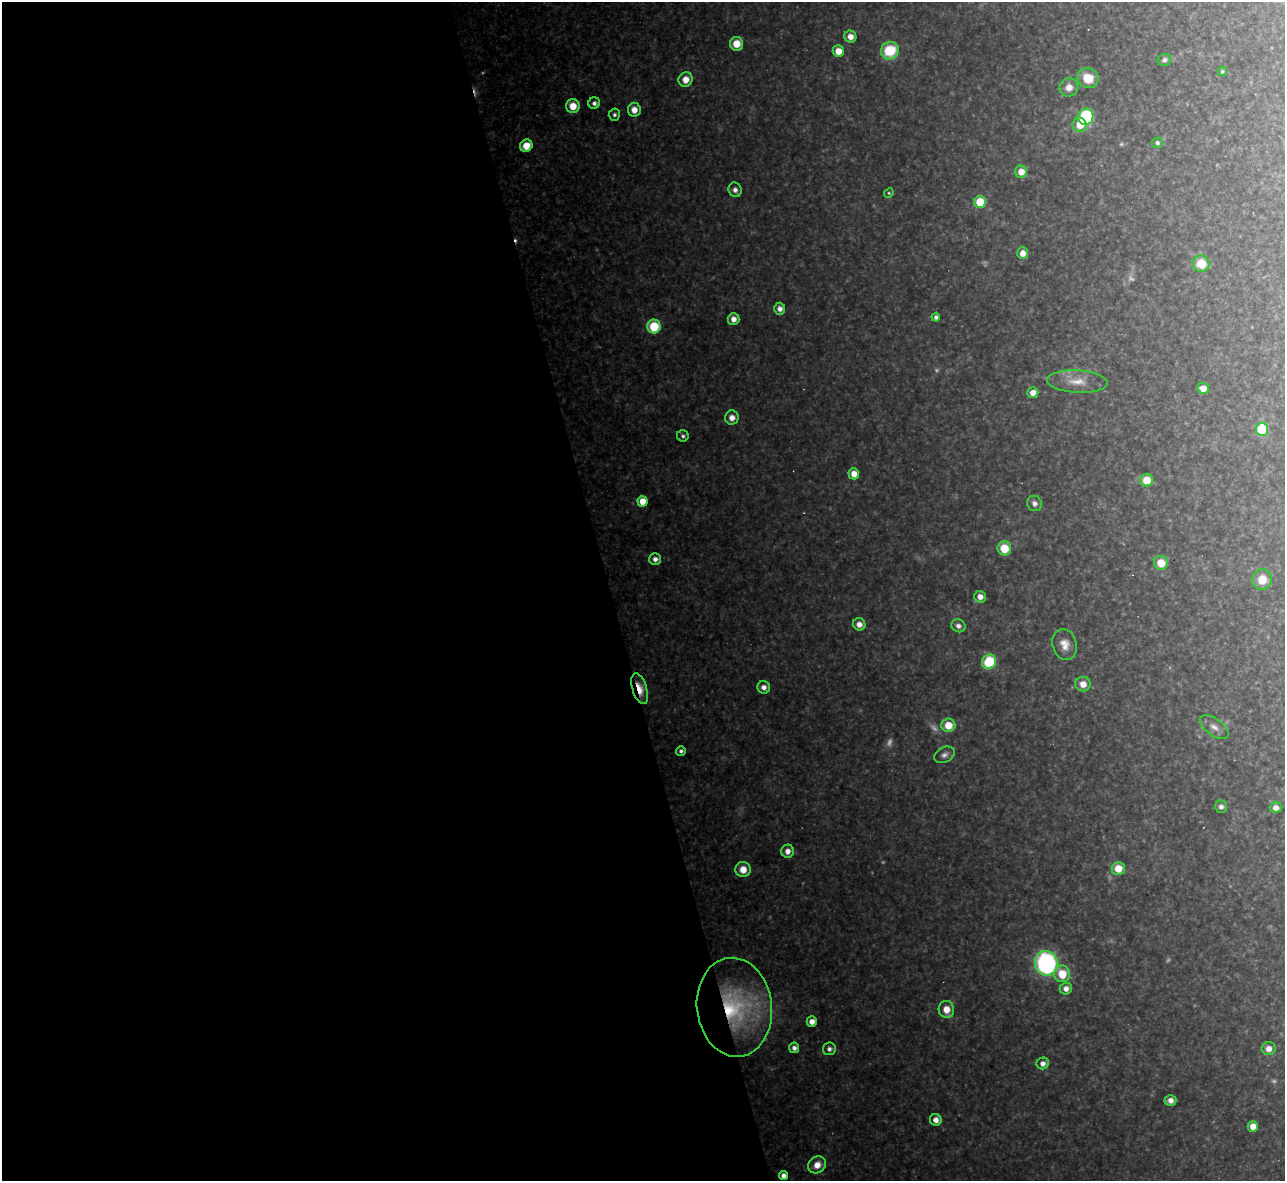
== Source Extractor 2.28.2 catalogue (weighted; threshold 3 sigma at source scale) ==
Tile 9 of 4 x 4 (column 1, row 3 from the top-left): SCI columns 1-1283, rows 1320-2498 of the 5133 x 5115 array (HDU 1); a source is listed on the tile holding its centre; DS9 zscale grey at full resolution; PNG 1287 x 1183 px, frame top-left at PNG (2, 2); each listed source drawn as its Kron ellipse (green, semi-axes under 4 px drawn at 4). Shown black and unused: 47% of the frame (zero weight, under 3 of 4 exposures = <1% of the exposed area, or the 3 px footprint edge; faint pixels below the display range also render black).
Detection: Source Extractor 2.28.2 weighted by HDU 2 'WHT'; one run over the whole footprint, this tile lists its part. Background 0.319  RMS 0.019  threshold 0.0867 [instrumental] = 3 sigma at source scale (4.5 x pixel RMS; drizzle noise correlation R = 1.50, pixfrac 1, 0.05/0.05 arcsec/px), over >= 5 px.
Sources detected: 84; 8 too faint to see at this stretch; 3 cosmic-ray / hot-pixel residue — neither listed nor drawn; the other 73 listed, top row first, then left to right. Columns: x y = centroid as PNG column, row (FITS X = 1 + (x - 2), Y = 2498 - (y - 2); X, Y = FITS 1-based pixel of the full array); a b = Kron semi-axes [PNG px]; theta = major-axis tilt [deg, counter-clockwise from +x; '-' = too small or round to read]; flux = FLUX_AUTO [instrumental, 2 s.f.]
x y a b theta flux
850 37 6 6 - 18
736 44 7 6 - 33
838 51 6 5 - 29
890 51 9 8 - 98
1164 60 7 6 - 7.1
1222 71 5 4 - 3.4
1088 78 11 9 -29 47
686 79 7 7 - 23
1069 87 9 9 - 21
594 103 6 5 - 7.8
573 106 7 6 - 35
634 110 7 6 - 22
614 115 6 5 - 5.4
1086 117 8 7 - 210
1080 125 7 7 - 33
1157 143 5 5 - 4.7
526 146 6 6 - 38
1021 172 6 6 - 28
735 190 7 6 - 10
889 193 5 4 - 2.6
980 202 6 6 - 68
1023 253 6 5 - 21
1201 264 8 8 - 46
780 309 6 5 - 12
936 317 4 4 - 6.7
733 319 6 6 - 15
654 326 7 6 - 81
1077 382 30 11 -3 38
1203 388 6 5 - 21
1033 392 5 5 - 16
732 417 7 7 - 17
1262 429 6 6 - 100
683 436 6 5 - 5.2
854 474 5 5 - 24
1146 480 6 6 - 39
642 501 5 5 - 44
1034 503 8 7 - 11
1004 548 7 6 - 52
655 559 6 6 - 10
1161 563 7 7 - 39
1262 580 10 9 - 36
980 597 6 6 - 15
859 624 6 6 - 16
958 626 7 6 - 10
1065 644 16 12 -73 24
989 662 7 7 - 100
1083 684 7 7 - 21
764 687 6 6 - 11
640 689 16 7 -73 34
948 725 7 6 - 37
1214 727 17 8 -36 16
681 751 5 5 - 5.6
944 755 11 7 27 9.3
1221 807 6 6 - 8.9
1276 808 6 5 - 13
788 851 6 6 - 14
1118 868 6 6 - 37
743 869 7 7 - 25
1046 963 12 11 - 400
1062 974 8 8 - 46
1066 989 6 6 - 13
734 1007 50 37 -83 260
946 1009 8 7 - 25
812 1021 5 5 - 16
794 1048 5 5 - 8.8
1269 1048 7 6 - 17
829 1049 6 6 - 8.2
1043 1063 6 6 - 11
1170 1100 6 5 - 13
936 1120 6 5 - 14
1253 1126 5 5 - 21
817 1165 9 8 - 24
784 1176 4 4 - 13
Overlapping masked pixels (flux is a lower limit): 2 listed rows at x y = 640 689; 734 1007